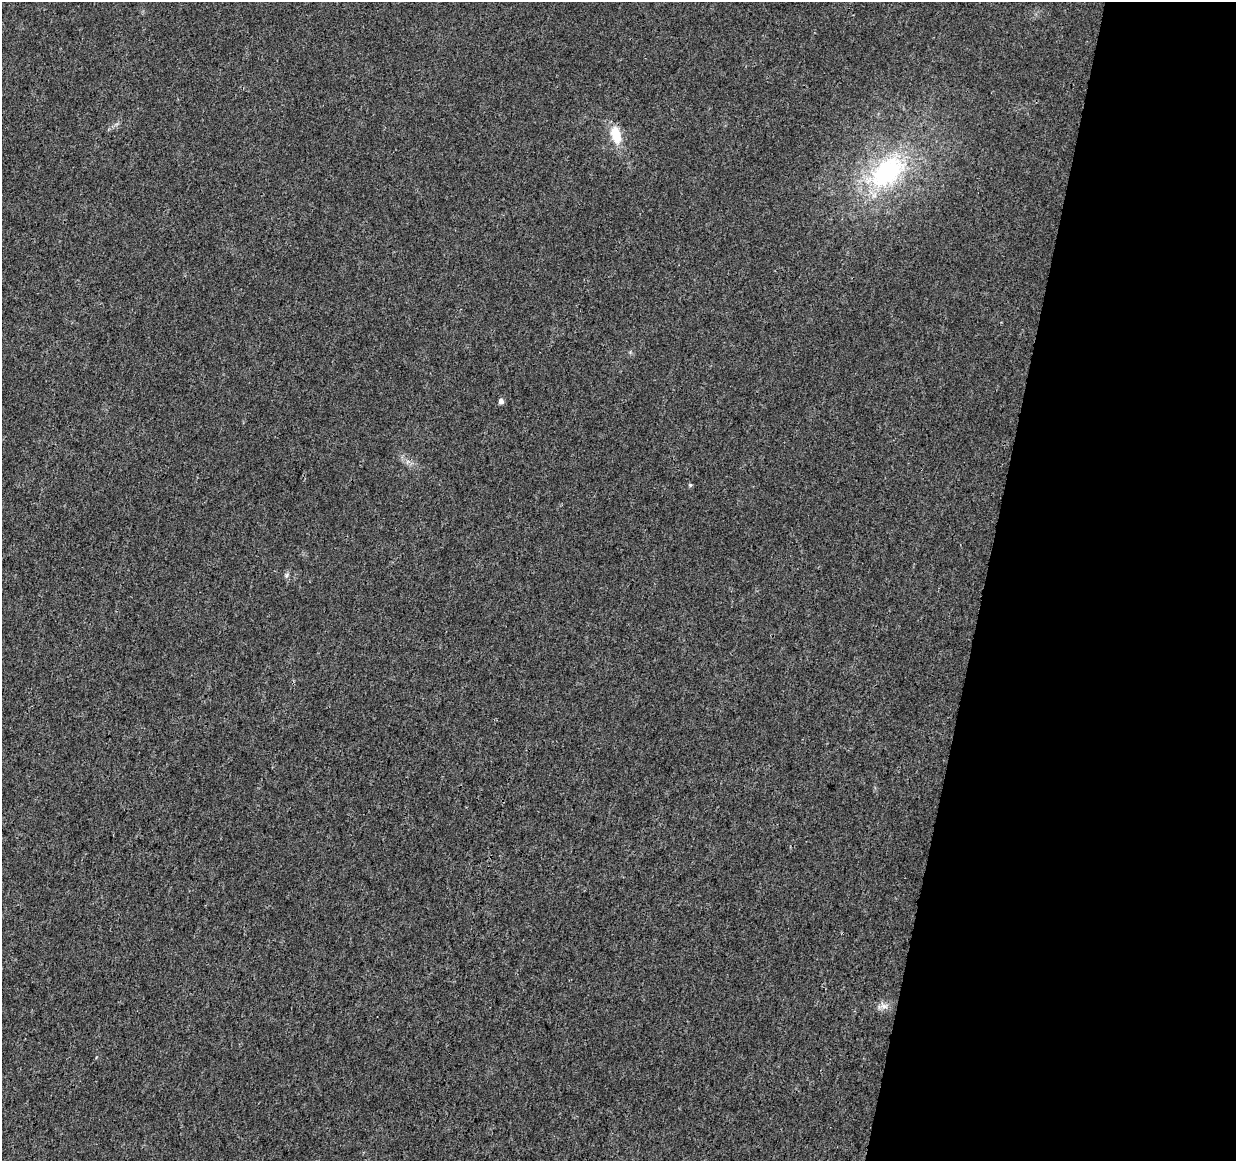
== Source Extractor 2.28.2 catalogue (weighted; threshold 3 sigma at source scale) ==
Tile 8 of 4 x 4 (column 4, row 2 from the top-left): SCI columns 3703-4936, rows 2543-3701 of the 4945 x 5146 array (HDU 1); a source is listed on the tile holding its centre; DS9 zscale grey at full resolution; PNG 1238 x 1163 px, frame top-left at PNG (2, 2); no overlay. Shown black and unused: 20% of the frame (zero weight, under 3 of 4 exposures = <1% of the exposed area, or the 3 px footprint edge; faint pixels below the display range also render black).
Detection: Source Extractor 2.28.2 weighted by HDU 2 'WHT'; one run over the whole footprint, this tile lists its part. Background 0.0107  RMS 0.0025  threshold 0.0112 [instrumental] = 3 sigma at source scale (4.5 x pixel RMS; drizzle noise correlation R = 1.50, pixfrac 1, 0.0396/0.0396 arcsec/px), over >= 5 px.
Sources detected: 6; all 6 listed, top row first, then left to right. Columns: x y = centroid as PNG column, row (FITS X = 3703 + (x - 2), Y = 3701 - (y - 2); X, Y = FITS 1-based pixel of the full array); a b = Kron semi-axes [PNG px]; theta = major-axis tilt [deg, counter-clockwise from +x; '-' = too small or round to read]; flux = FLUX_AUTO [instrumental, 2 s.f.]
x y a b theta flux
616 135 21 11 -73 5.9
887 172 54 31 37 34
501 401 5 5 - 0.99
690 485 5 5 - 0.36
287 575 8 5 61 0.56
884 1006 11 6 -18 1.3